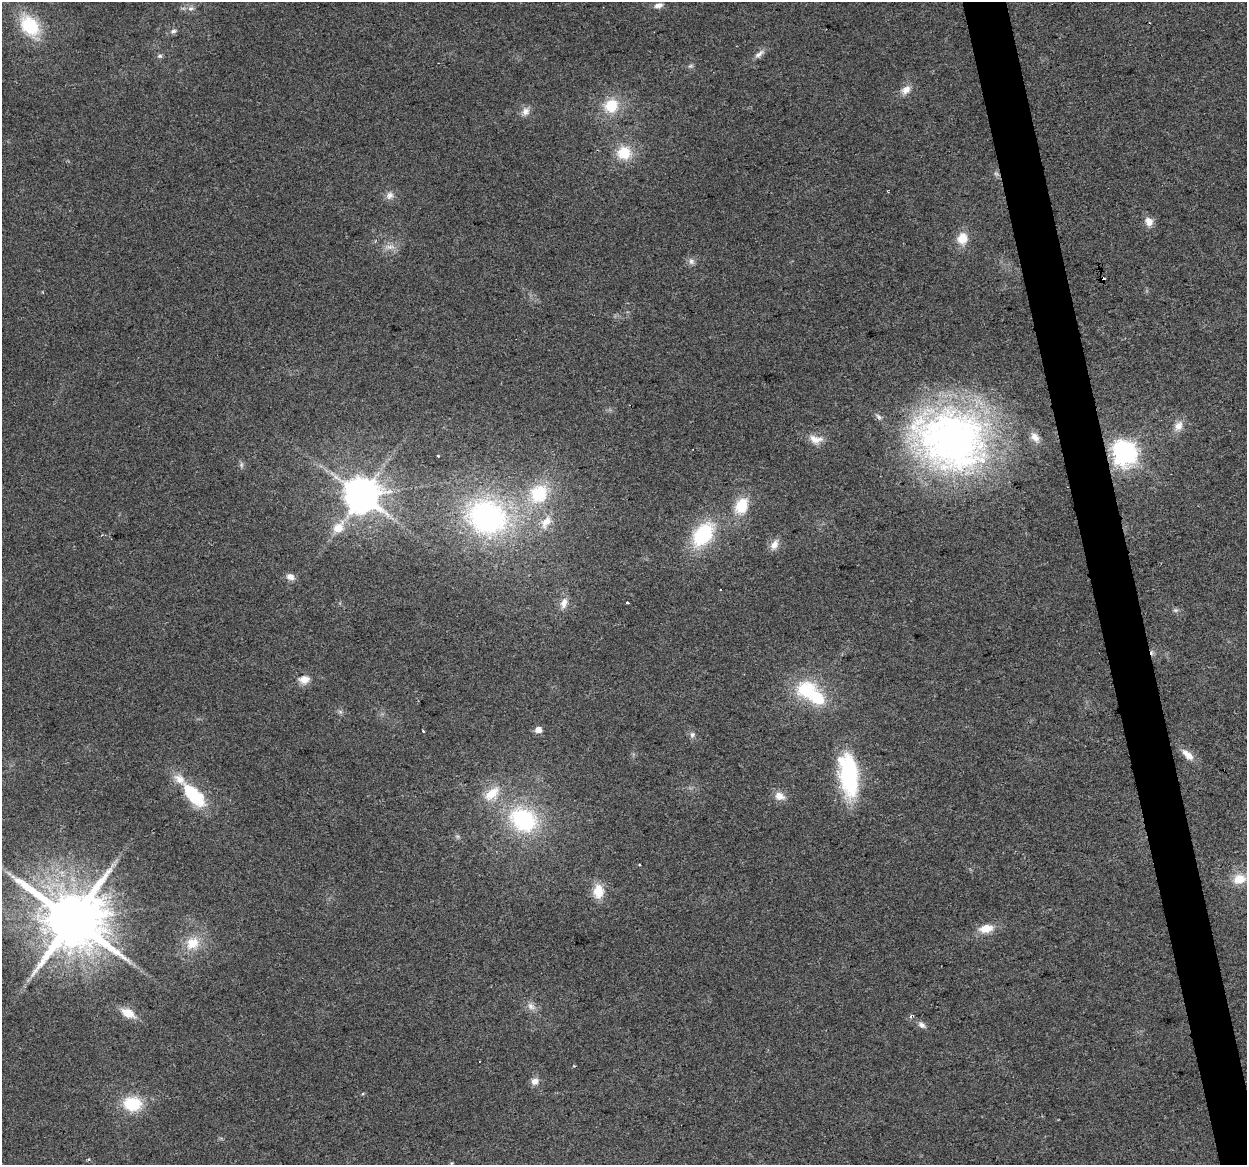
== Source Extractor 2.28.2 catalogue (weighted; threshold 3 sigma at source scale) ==
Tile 6 of 4 x 4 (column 2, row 2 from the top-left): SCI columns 1246-2490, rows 2405-3567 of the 4980 x 4762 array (HDU 1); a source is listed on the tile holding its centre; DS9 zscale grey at full resolution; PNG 1249 x 1167 px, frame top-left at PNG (2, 2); no overlay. Shown black and unused: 3% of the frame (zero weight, under 2 of 3 exposures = <1% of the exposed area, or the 3 px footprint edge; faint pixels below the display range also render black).
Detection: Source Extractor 2.28.2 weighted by HDU 2 'WHT'; one run over the whole footprint, this tile lists its part. Background 0.0471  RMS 0.0068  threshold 0.0305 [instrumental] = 3 sigma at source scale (4.5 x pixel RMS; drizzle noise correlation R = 1.50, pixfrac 1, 0.0396/0.0396 arcsec/px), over >= 5 px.
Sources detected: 70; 2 too faint to see at this stretch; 4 cosmic-ray / hot-pixel residue — not listed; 3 inside a brighter listed object's ellipse — not listed separately; the other 61 listed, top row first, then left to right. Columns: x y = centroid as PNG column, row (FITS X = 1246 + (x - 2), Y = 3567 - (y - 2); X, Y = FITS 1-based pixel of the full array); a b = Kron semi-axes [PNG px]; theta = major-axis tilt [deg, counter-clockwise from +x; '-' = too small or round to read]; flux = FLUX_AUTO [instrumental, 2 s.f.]
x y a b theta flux
658 5 12 7 16 3.2
191 8 8 7 - 2.6
30 26 23 16 -50 38
173 31 9 5 8 2.1
759 54 16 6 36 3.5
160 56 7 5 1 1.5
690 66 7 6 - 1.4
906 90 13 9 48 5.7
611 106 16 15 - 21
526 111 12 10 67 4.5
624 153 15 15 - 19
390 195 12 9 49 4
1149 222 12 9 -66 5.6
962 238 14 12 77 11
691 261 10 8 -66 2.7
1178 426 14 10 53 6.3
816 439 19 11 -8 7.5
951 440 87 71 -19 330
1124 453 8 8 - 700
438 456 3 3 - 2
241 465 8 5 -84 1.7
539 493 24 21 55 35
361 496 10 10 - 1900
741 506 18 13 62 20
487 517 45 38 -19 160
546 522 22 12 57 11
338 527 21 14 47 13
703 534 34 21 52 47
774 545 13 9 58 5.6
290 577 11 8 -22 4
721 589 3 2 - 0.93
564 603 16 9 74 5.9
627 603 3 3 - 2.2
1175 610 7 5 0 1.5
304 679 13 9 5 6.7
806 689 24 20 8 36
340 712 6 6 - 1.5
538 730 5 5 - 7.9
423 731 3 3 - 1.7
692 735 8 7 - 2.1
1188 755 19 8 -42 7
849 775 47 19 -83 74
492 793 24 14 42 16
193 795 35 15 -46 39
780 796 12 10 -20 6.6
523 820 34 27 -33 73
639 865 3 2 - 1.3
9 873 7 4 -20 1.5
1239 879 16 12 11 12
598 891 18 13 89 13
72 920 18 16 -12 6200
986 929 18 10 10 10
192 943 20 17 40 15
531 1006 12 9 -45 4.3
128 1013 15 9 -28 10
911 1016 4 3 - 1.5
922 1025 11 7 -34 3
535 1081 10 8 30 4.2
132 1104 18 14 -3 29
89 1159 4 4 - 0.84
451 1163 5 4 - 0.73